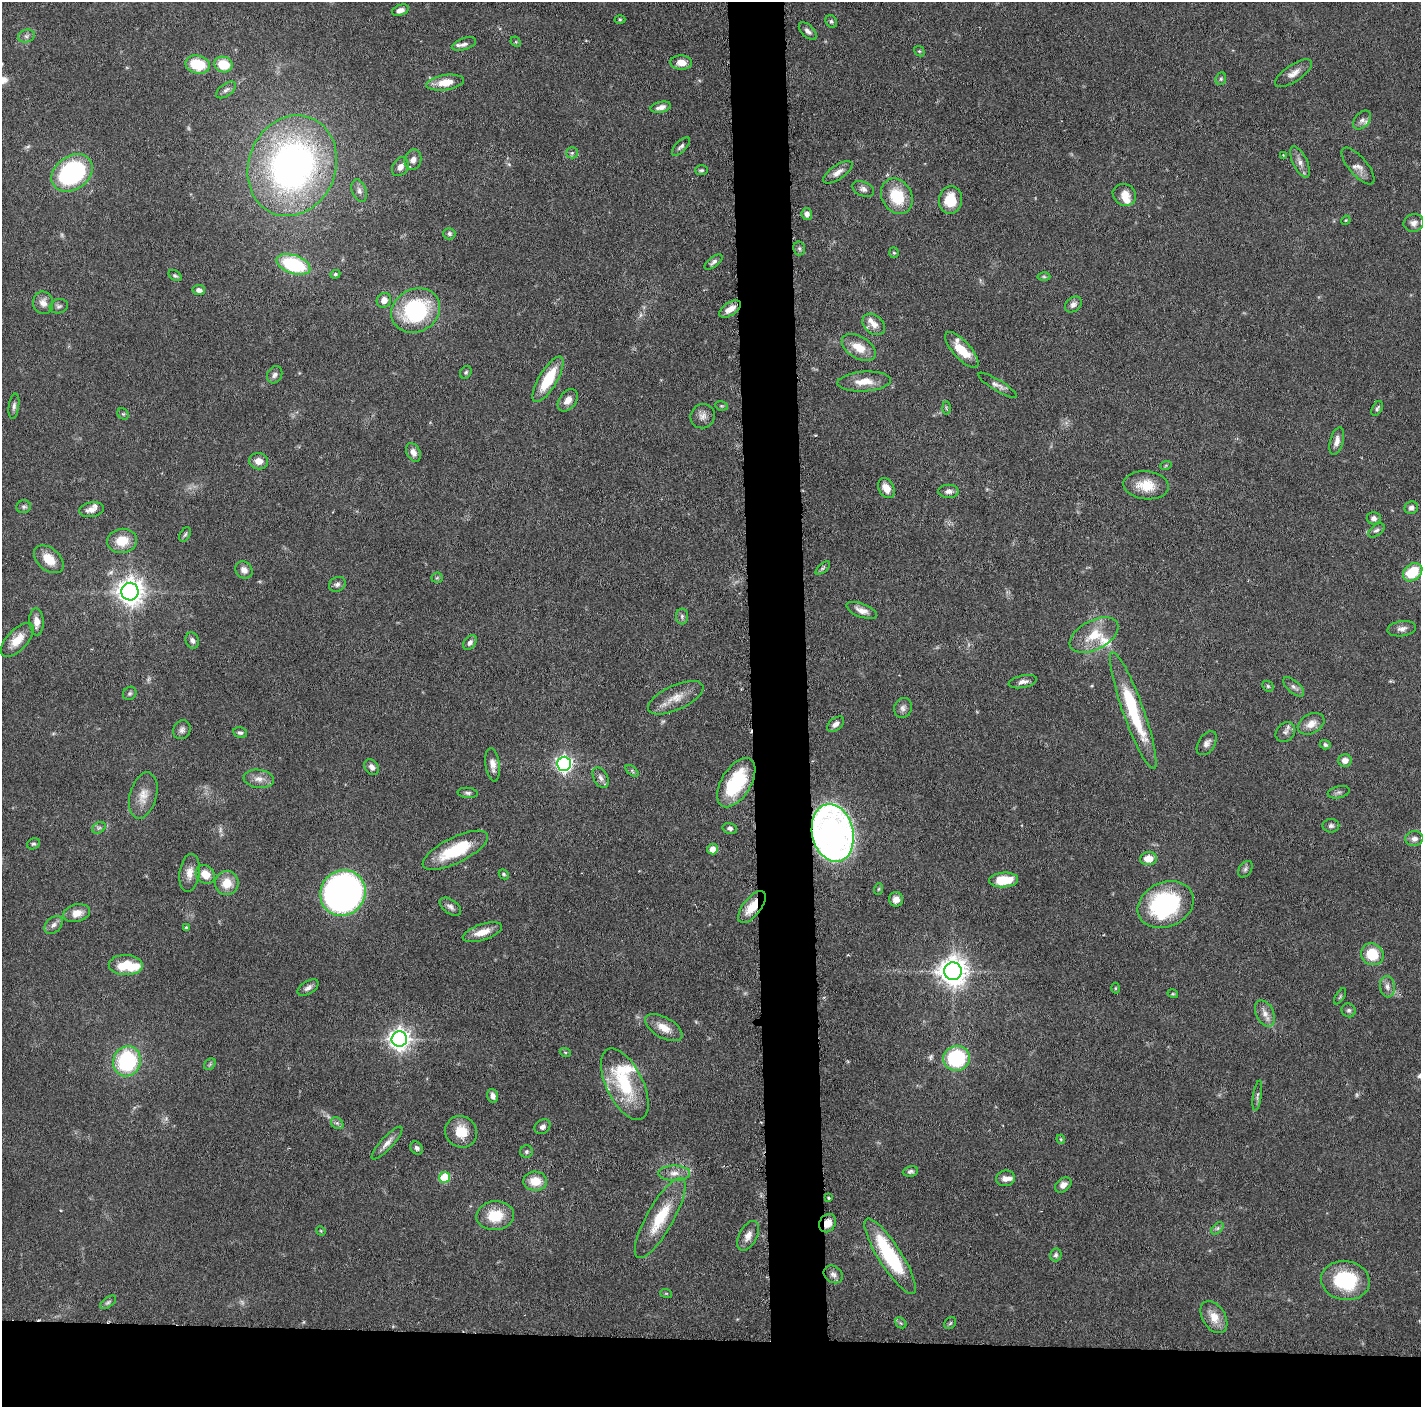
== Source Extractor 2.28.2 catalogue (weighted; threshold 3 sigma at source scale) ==
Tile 8 of 3 x 3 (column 2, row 3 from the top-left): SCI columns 1427-2845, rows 12-1416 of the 4271 x 4239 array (HDU 1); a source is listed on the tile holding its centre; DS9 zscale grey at full resolution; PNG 1423 x 1409 px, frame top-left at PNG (2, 2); each listed source drawn as its Kron ellipse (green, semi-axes under 4 px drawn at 4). Shown black and unused: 9% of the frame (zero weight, under 3 of 6 exposures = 1% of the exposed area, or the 3 px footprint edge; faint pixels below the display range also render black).
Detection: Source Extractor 2.28.2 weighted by HDU 2 'WHT'; one run over the whole footprint, this tile lists its part. Background 0.0477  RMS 0.0026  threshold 0.0107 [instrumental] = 3 sigma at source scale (4.09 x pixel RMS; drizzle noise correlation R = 1.36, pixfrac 0.8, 0.05/0.05 arcsec/px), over >= 5 px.
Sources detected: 209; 7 too faint to see at this stretch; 1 inside a brighter object's white glare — neither listed nor drawn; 8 inside a brighter listed object's ellipse — not listed separately; the other 193 listed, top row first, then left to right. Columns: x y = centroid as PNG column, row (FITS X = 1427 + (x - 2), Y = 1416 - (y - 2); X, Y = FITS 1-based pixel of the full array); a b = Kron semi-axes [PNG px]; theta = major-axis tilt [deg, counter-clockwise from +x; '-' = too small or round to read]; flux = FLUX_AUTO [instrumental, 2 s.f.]
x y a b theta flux
400 10 9 5 19 1.4
620 19 5 3 - 0.27
831 21 7 5 -56 0.47
808 31 11 6 -44 0.94
26 36 8 6 15 0.8
516 42 6 4 -45 0.29
464 44 12 5 18 0.96
919 51 6 4 -42 0.3
681 63 10 7 -2 2.4
198 64 12 9 -14 9.2
223 64 9 7 -18 6.9
1293 73 21 8 33 2.1
1221 79 6 5 - 0.43
445 82 19 7 8 4.5
226 90 12 6 36 0.91
661 107 10 5 13 1.5
1362 120 11 7 51 0.93
681 146 12 5 46 0.79
572 153 6 5 - 0.57
1283 155 3 2 - 0.23
413 160 10 8 76 1.5
1300 162 17 7 -64 1.6
292 166 51 43 67 98
1358 166 23 9 -50 2
400 167 10 7 56 1.4
701 170 6 5 - 0.44
838 172 17 7 34 1.8
72 173 22 16 36 37
863 189 11 7 -24 1
359 191 11 7 -69 1.1
1124 195 12 10 -30 2.6
897 196 18 15 -59 9.2
950 200 14 11 84 6.1
807 214 6 5 - 1.1
1346 220 5 4 - 0.22
1414 223 10 8 15 1.3
449 234 6 6 - 0.6
799 248 7 6 - 0.55
894 253 5 4 - 0.36
714 262 10 5 37 0.75
293 264 17 9 -19 19
335 274 5 4 - 0.35
175 276 7 5 -35 0.46
1044 277 6 4 -1 0.4
199 290 6 5 - 1.2
384 300 7 7 - 1.8
43 303 11 10 - 1.9
1073 304 9 7 39 1.2
59 306 9 7 16 0.75
730 309 12 6 33 2.3
416 310 25 21 28 26
874 324 12 9 -38 1.9
859 347 19 11 -31 4.4
962 350 23 8 -48 5.8
466 372 7 5 57 0.45
275 375 9 7 59 0.96
548 379 26 9 59 9.5
864 382 26 10 3 3.9
997 385 22 5 -31 1.3
568 400 12 8 53 2
14 406 13 5 82 0.83
722 406 6 4 -11 0.37
946 408 6 4 -88 0.33
1377 408 8 5 61 0.55
123 414 6 5 - 0.36
703 416 12 11 - 1.6
1337 441 14 6 76 1.7
413 452 10 6 -62 1.4
259 461 9 8 - 2.1
1166 465 6 3 19 0.27
1146 485 23 14 -6 5.3
886 488 10 7 -61 2.6
948 491 10 6 -1 1.2
24 507 7 6 - 0.64
1411 508 7 6 - 0.86
92 510 13 7 10 1.7
1374 518 7 6 - 1.1
1376 530 9 5 35 0.7
185 534 8 5 61 0.48
122 541 15 12 7 5.3
49 559 17 11 -41 4.4
823 568 9 4 42 0.48
244 570 9 8 - 1.5
1413 572 10 8 39 8.6
437 578 5 5 - 0.34
337 584 9 7 29 0.87
130 592 9 8 - 270
862 610 16 6 -21 1.9
682 616 8 6 -90 0.67
36 622 13 7 -87 2.2
1402 629 14 7 8 1.3
1094 635 26 14 28 6.7
17 640 21 10 46 4.2
192 640 8 6 -65 0.96
470 643 8 5 55 0.85
1023 682 14 6 12 1.2
1268 686 6 5 - 0.36
1294 687 13 6 -41 0.97
130 693 7 6 - 0.49
676 698 30 12 25 4.1
903 708 10 9 - 1.1
1133 711 62 10 -70 19
836 724 10 6 39 1.3
1311 724 14 9 28 2.7
182 730 10 8 59 1
1285 732 11 8 46 1.2
240 733 7 5 -11 0.6
1207 743 13 8 56 1.3
1325 745 5 4 - 0.51
1345 760 7 6 - 1.7
564 764 7 7 - 84
493 765 17 7 -83 1.8
372 767 8 6 -54 1.1
632 771 7 4 -38 0.39
601 778 11 7 -62 1.1
259 779 15 9 -7 2
736 783 27 14 58 16
1339 792 11 6 13 0.71
468 793 10 5 -5 0.67
143 796 23 13 75 3.5
1331 826 8 7 - 0.74
99 828 7 5 29 0.56
730 828 7 5 -13 0.65
833 833 29 20 -78 150
1414 839 9 7 7 1.1
33 844 7 5 27 0.46
712 849 5 5 - 2.5
455 850 36 13 26 12
1148 859 8 6 6 3.2
1245 869 9 6 55 0.69
190 873 19 10 83 2.6
205 874 10 8 -44 3.8
504 874 5 4 - 0.38
1004 880 14 7 4 7.2
227 883 12 11 - 4.3
879 889 6 3 70 0.3
343 893 23 22 - 150
896 899 7 7 - 1.9
1166 905 29 22 24 32
450 907 12 7 -35 1.1
752 907 19 9 51 5.2
77 913 13 8 13 2.8
54 925 10 7 42 1.2
186 927 4 3 - 0.32
482 932 20 8 17 3.4
1372 954 12 10 -38 7.6
126 965 17 10 -1 7.1
953 971 9 9 - 330
1387 987 11 7 -84 1.3
308 988 12 6 32 1
1115 988 5 3 - 0.23
1173 994 5 3 - 0.24
1340 996 9 3 57 0.36
1349 1010 7 6 - 0.67
1265 1013 14 8 -63 2
664 1028 21 10 -30 3.4
399 1039 8 7 - 170
565 1052 5 3 - 0.26
956 1058 13 12 - 19
127 1061 15 13 73 23
210 1064 6 5 - 0.48
625 1084 39 18 -64 16
493 1096 7 5 -74 1.2
1257 1096 15 3 81 0.65
337 1123 7 5 -43 0.62
542 1127 8 6 38 0.94
461 1132 16 15 - 5.2
1061 1139 4 4 - 0.29
387 1143 22 6 47 1.8
417 1148 7 5 -51 0.89
526 1152 6 6 - 0.48
910 1171 8 5 7 0.59
674 1173 16 7 0 2
444 1177 5 5 - 9
1005 1178 9 8 - 1.4
535 1181 12 9 -3 4.6
1063 1185 9 6 38 1.4
829 1198 3 2 - 0.28
495 1216 19 14 5 7.2
660 1218 45 13 60 10
828 1223 9 8 - 2.9
1217 1228 7 4 46 0.57
321 1231 5 4 - 0.24
748 1236 16 9 62 2.1
1056 1255 6 6 - 0.65
890 1256 44 11 -58 23
833 1274 10 8 -37 1.1
1345 1281 24 19 -9 16
666 1293 6 4 -19 0.28
108 1302 9 5 37 0.56
1214 1317 18 11 -58 3.6
901 1323 6 4 -45 0.43
950 1323 7 5 46 0.4
Overlapping masked pixels (flux is a lower limit): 3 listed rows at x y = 833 833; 752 907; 828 1223